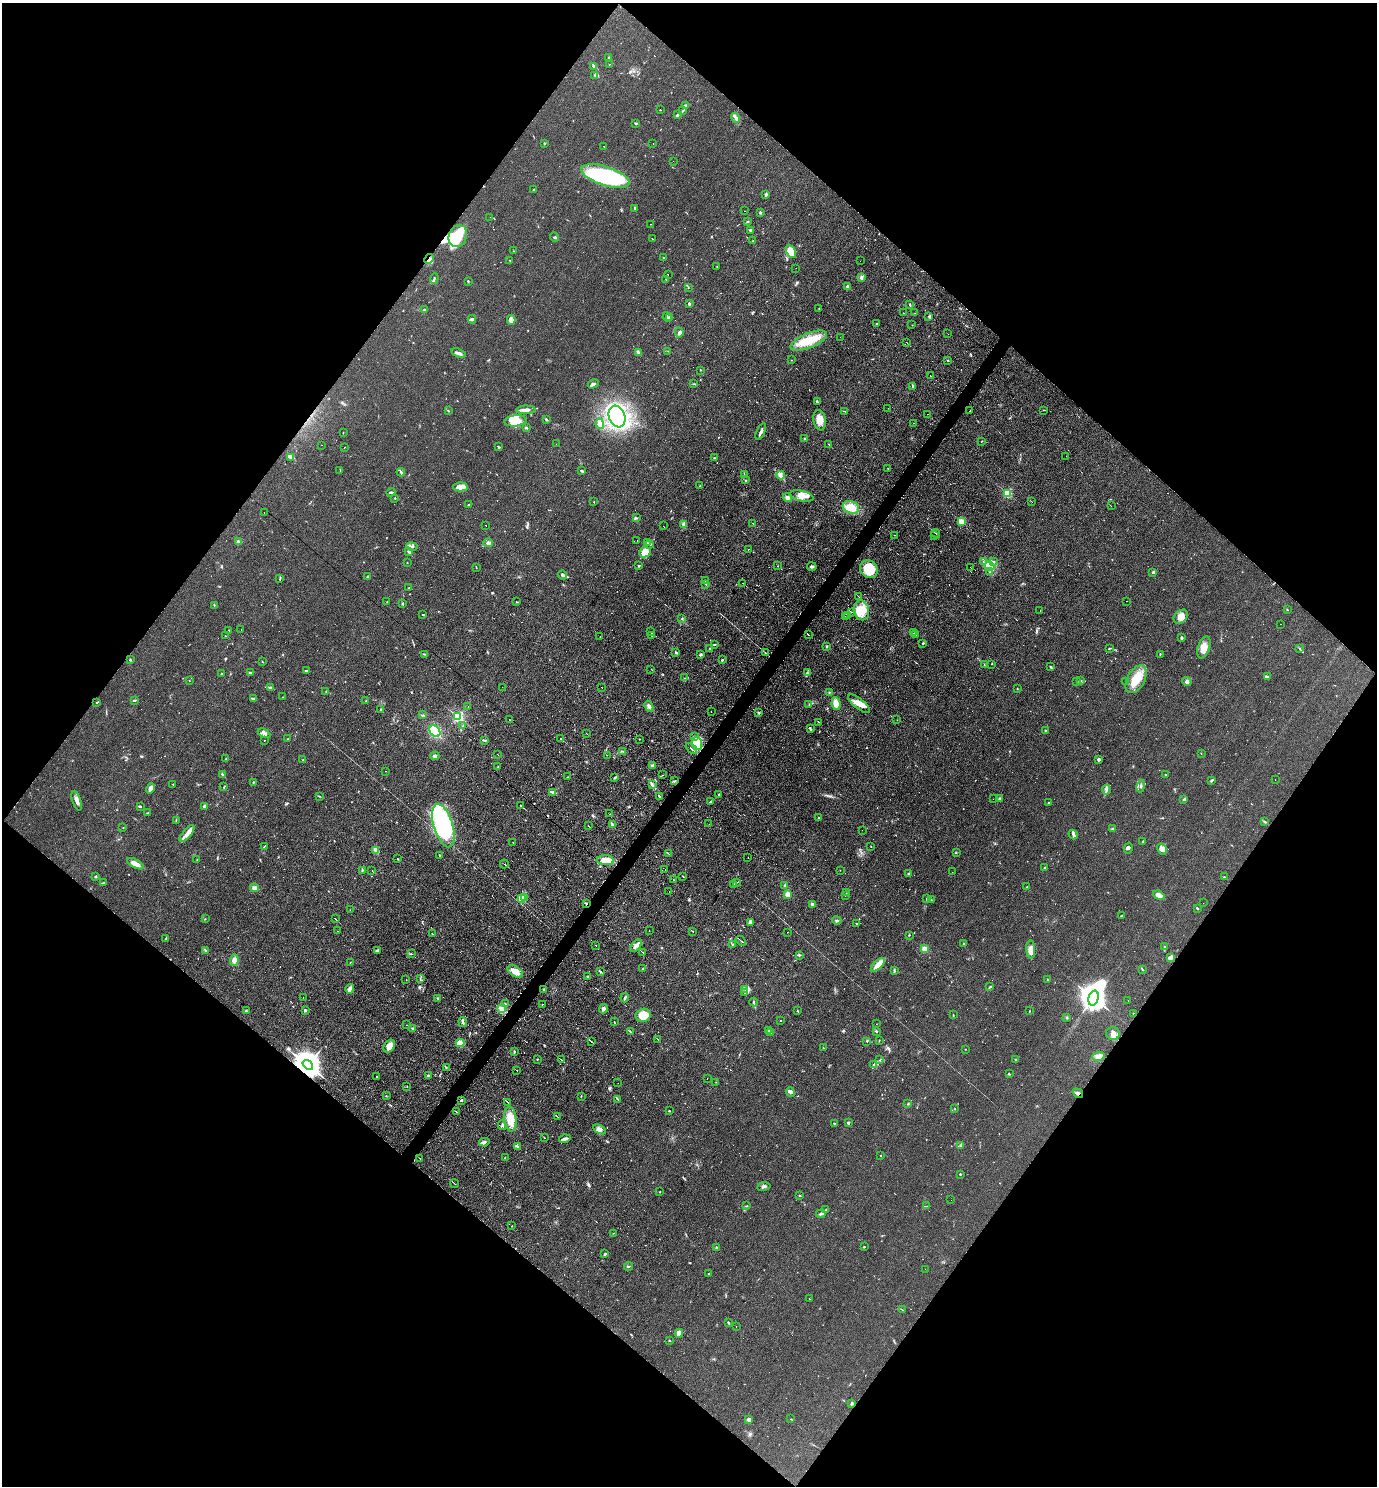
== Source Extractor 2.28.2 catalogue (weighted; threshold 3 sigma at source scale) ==
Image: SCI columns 149-5648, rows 1-5934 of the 5940 x 5934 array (HDU 1 of 3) = the unmasked area's bounding box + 8 px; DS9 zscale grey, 4 x 4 block average (1 PNG px = mean of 4 x 4 image px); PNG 1379 x 1488 px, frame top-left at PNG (2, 3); each listed source drawn as its Kron ellipse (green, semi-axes under 4 px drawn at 4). Shown black and unused: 50% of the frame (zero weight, under 3 of 4 exposures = <1% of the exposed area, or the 3 px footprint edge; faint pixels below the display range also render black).
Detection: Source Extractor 2.28.2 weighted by HDU 2 'WHT'. Background 0.104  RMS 0.0098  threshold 0.0441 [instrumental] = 3 sigma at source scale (4.5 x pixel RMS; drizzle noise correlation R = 1.50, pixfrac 1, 0.05/0.05 arcsec/px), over >= 5 px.
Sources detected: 892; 9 too faint to see at this stretch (4 x 4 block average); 6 inside a brighter object's white glare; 120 cosmic-ray / hot-pixel residue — neither listed nor drawn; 21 coinciding with a brighter row at this scale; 28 inside a brighter listed object's ellipse — not listed separately; of the other 708, all 500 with FLUX_AUTO >= 1.58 (the completeness limit of this list) listed and drawn (208 fainter detections not listed), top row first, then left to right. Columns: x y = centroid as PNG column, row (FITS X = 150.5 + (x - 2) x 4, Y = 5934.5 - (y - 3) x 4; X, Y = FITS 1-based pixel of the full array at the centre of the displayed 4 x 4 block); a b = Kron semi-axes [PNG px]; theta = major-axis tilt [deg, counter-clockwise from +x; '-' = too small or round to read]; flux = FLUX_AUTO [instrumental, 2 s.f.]
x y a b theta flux
609 58 3 2 - 3.1
609 64 2 2 - 1.9
594 66 3 2 - 16
595 75 4 2 - 6.6
685 106 3 2 - 5.4
660 110 2 2 - 2.2
682 111 4 2 - 5.1
678 115 3 2 - 5.9
736 118 5 3 - 15
635 123 3 2 - 4.2
544 143 2 2 - 4.3
653 144 2 2 - 1.6
604 146 2 2 - 4.9
673 161 2 2 - 4.5
605 176 25 9 -18 640
534 190 3 2 - 5
766 194 2 2 - 15
635 208 2 2 - 3.4
745 211 2 2 - 3.5
761 213 3 2 - 6.2
490 217 2 2 - 1.8
748 221 3 2 - 5.6
650 224 2 2 - 4.7
751 231 3 2 - 9.7
458 236 11 9 69 150
555 237 5 2 - 7.8
653 239 2 2 - 2.7
753 241 2 2 - 4
513 251 2 2 - 2.3
791 252 7 4 -62 33
664 258 2 2 - 4.7
429 259 5 3 - 15
510 260 2 2 - 1.8
860 261 2 2 - 2.8
717 266 2 2 - 2.6
796 268 2 2 - 1.7
668 275 2 2 - 6.9
861 277 4 2 - 9.7
434 278 5 2 - 8.5
666 279 3 2 - 2.4
468 281 2 2 - 5.3
847 286 3 2 - 15
688 287 2 2 - 3.7
689 304 3 2 - 8.6
910 304 3 2 - 5.3
819 308 2 2 - 1.6
425 309 2 2 - 2
903 313 2 2 - 1.6
915 313 2 2 - 1.9
667 317 5 2 - 6.2
670 317 3 2 - 7.1
929 317 3 2 - 6.9
472 319 4 2 - 15
511 320 5 4 - 48
876 323 2 2 - 3.5
912 325 2 2 - 2
679 332 5 4 - 15
948 334 2 2 - 1.7
840 337 2 2 - 1.9
809 341 19 7 22 140
906 342 2 2 - 2.4
668 351 2 2 - 1.6
638 352 4 2 - 11
459 353 7 2 -18 15
791 360 2 2 - 2.1
947 360 2 2 - 2.9
700 370 2 2 - 2.8
930 375 2 2 - 2.3
593 384 6 3 29 12
693 384 2 2 - 2
913 386 2 2 - 2
817 402 3 2 - 5.5
888 408 2 2 - 2.8
526 410 9 2 0 28
1044 410 2 2 - 1.8
448 411 3 2 - 5
845 411 2 2 - 2.2
970 411 2 2 - 4.2
927 414 2 2 - 2.9
617 416 11 8 -70 950
546 419 4 2 - 6.9
820 420 10 6 -80 49
515 421 11 5 6 95
913 423 2 2 - 2.1
600 424 5 2 - 42
526 428 2 2 - 3.2
761 431 9 2 66 15
343 432 2 2 - 2.6
804 438 2 2 - 13
982 441 2 2 - 3
556 444 2 2 - 21
828 444 3 2 - 3.3
322 445 2 2 - 3
345 447 2 2 - 1.7
499 447 3 2 - 6
1066 456 2 2 - 2.3
290 457 3 2 - 7.6
714 458 2 2 - 15
888 468 2 2 - 2.1
340 470 2 2 - 2.7
582 471 3 3 - 6
401 472 4 2 - 9.8
744 475 3 2 - 3.3
780 475 4 3 - 14
746 480 2 2 - 3.6
700 486 2 2 - 1.9
460 487 7 4 2 31
391 492 4 2 - 8.8
1007 493 2 2 - 490
802 496 12 5 -14 48
395 498 2 2 - 3.3
788 498 5 4 - 19
594 502 2 2 - 2.5
1032 502 2 2 - 1.7
468 505 2 2 - 2.3
1111 506 2 2 - 1.6
851 507 8 6 -19 87
264 513 2 2 - 2
636 518 3 2 - 4.7
961 522 2 2 - 290
753 523 2 2 - 3.1
684 524 3 2 - 17
486 525 2 2 - 11
663 526 2 2 - 2.1
936 534 4 2 - 10
894 535 2 2 - 1.9
935 536 2 2 - 4.6
637 541 2 2 - 2.8
238 542 2 2 - 67
488 543 5 3 - 13
647 543 2 2 - 3.7
650 544 2 2 - 5.5
412 546 6 3 -10 18
748 549 2 2 - 22
409 552 3 2 - 12
645 552 6 5 - 45
994 561 3 2 - 3.6
983 562 2 2 - 2.5
407 563 2 2 - 1.9
638 565 2 2 - 3.6
777 566 2 2 - 5.9
990 566 5 4 - 29
476 567 2 2 - 1.9
812 567 5 2 - 14
970 567 2 2 - 7.4
869 569 9 8 - 150
990 572 2 2 - 1.8
1152 572 3 2 - 6.6
562 575 4 2 - 21
367 577 3 2 - 3
280 579 4 2 - 4.9
705 581 2 2 - 1.7
743 583 3 2 - 4.9
706 584 3 2 - 3.6
409 588 2 2 - 7.3
859 597 2 2 - 2.1
1126 601 2 2 - 1.6
387 602 2 2 - 2.1
517 602 2 2 - 3.9
402 603 2 2 - 4.2
214 605 2 2 - 3.1
861 610 10 7 -77 86
1040 610 2 2 - 3.7
1287 610 2 2 - 2.6
851 612 2 2 - 2.7
423 615 3 2 - 5.3
847 615 3 2 - 6.5
845 616 2 2 - 3.2
1181 617 8 6 45 50
682 618 3 2 - 3.3
1281 624 2 2 - 2.7
229 630 2 2 - 1.9
241 630 2 2 - 4.7
650 632 3 2 - 25
914 633 2 2 - 2.9
916 634 2 2 - 3.3
808 635 2 2 - 4.5
225 636 2 2 - 1.8
652 636 2 2 - 2.9
600 637 2 2 - 1.6
1181 637 2 2 - 2.3
923 643 3 2 - 5.1
714 644 3 2 - 5
827 646 3 2 - 6.8
1204 647 11 6 71 49
710 648 3 2 - 4.1
1109 648 3 2 - 4.9
1299 648 2 2 - 2.9
676 652 3 2 - 6.2
765 653 2 2 - 2.7
424 654 2 2 - 2.1
1160 654 3 2 - 2.7
700 655 3 2 - 8.7
130 660 2 2 - 7.1
722 660 3 2 - 7.2
262 662 2 2 - 1.7
991 664 2 2 - 2.9
984 665 2 2 - 1.8
1050 667 4 2 - 6.1
651 669 2 2 - 2.3
306 671 2 2 - 9.2
222 673 2 2 - 3
250 673 4 2 - 5.1
807 673 3 2 - 5.4
1267 677 4 2 - 8.6
685 678 2 2 - 2.2
1136 679 15 9 61 110
1081 680 2 2 - 3.1
189 681 2 2 - 1.6
1076 681 2 2 - 1.9
1126 681 2 2 - 1.6
1187 682 5 4 - 22
502 687 2 2 - 1.9
602 687 2 2 - 1.8
271 688 3 2 - 8.8
1017 688 2 2 - 3.5
326 691 3 2 - 3.2
829 692 2 2 - 4.2
283 697 2 2 - 2.1
254 698 3 2 - 3.7
134 700 3 2 - 4.9
366 701 2 2 - 2.4
97 702 3 2 - 4.5
836 704 6 4 -83 53
859 704 13 5 -38 48
809 705 2 2 - 2.7
649 706 6 3 -65 19
468 707 2 2 - 1.7
380 709 2 2 - 5.7
711 711 2 2 - 1.7
759 713 2 2 - 3.8
423 715 3 2 - 5
458 716 2 2 - 860
509 720 2 2 - 1.9
897 720 2 2 - 1.6
819 722 2 2 - 2.9
462 726 2 2 - 2.9
810 729 3 2 - 6.6
1045 730 2 2 - 3.3
435 731 6 4 -48 120
264 733 6 3 -26 16
586 733 2 2 - 1.8
695 737 3 2 - 6.8
288 739 3 2 - 3.4
561 739 2 2 - 3.5
639 739 2 2 - 4.7
264 740 2 2 - 1.9
485 740 3 2 - 4.9
697 743 6 5 - 130
691 748 7 2 -41 9.3
622 751 3 2 - 6
1201 753 2 2 - 2.2
497 754 2 2 - 1.8
607 755 2 2 - 1.7
435 756 4 4 - 11
226 759 3 2 - 6.1
1099 759 2 2 - 46
303 760 2 2 - 3.6
653 765 4 2 - 6.4
498 767 2 2 - 3.5
386 771 2 2 - 2.7
223 774 3 2 - 7.4
1166 774 2 2 - 2.8
663 775 2 2 - 1.9
568 777 2 2 - 3
615 777 4 2 - 8.3
1275 780 2 2 - 4.3
674 781 4 2 - 5.9
1211 781 4 2 - 7.3
253 782 2 2 - 4
173 784 2 2 - 1.8
652 785 3 2 - 6.1
1141 786 6 2 78 6.5
224 787 3 2 - 4.7
151 788 5 4 - 26
1106 790 5 2 - 9.1
553 792 3 2 - 8.8
719 794 2 2 - 3.8
319 796 2 2 - 3.2
660 797 3 2 - 5.9
993 799 2 2 - 5
1000 799 2 2 - 12
1184 799 3 2 - 8.9
77 801 10 3 -72 26
711 802 3 2 - 8.3
1048 803 2 2 - 3.9
520 805 3 2 - 19
140 806 2 2 - 2.5
205 806 3 3 - 17
148 812 2 2 - 2.4
610 814 2 2 - 1.9
818 818 2 2 - 6.6
176 821 2 2 - 2.3
1265 822 3 2 - 4.2
709 824 2 2 - 3.1
612 825 3 2 - 6.5
443 826 22 9 -73 680
588 826 3 2 - 2.6
123 827 2 2 - 1.7
1112 828 3 2 - 4.3
862 830 2 2 - 2.6
187 833 10 3 49 31
1073 835 5 3 - 12
1143 842 3 2 - 4.2
513 843 2 2 - 3.4
871 846 2 2 - 1.8
264 847 2 2 - 2.6
1128 848 5 3 - 9.9
1162 849 6 4 -57 23
375 850 4 2 - 8.6
668 853 3 2 - 2.8
956 853 2 2 - 2.6
439 855 2 2 - 4.8
748 857 2 2 - 10
197 859 2 2 - 2.5
398 859 2 2 - 2.7
605 860 9 5 -3 69
135 864 9 3 -27 44
504 864 4 2 - 5.2
1044 868 2 2 - 3.8
362 870 2 2 - 2.7
665 870 2 2 - 1.8
840 870 2 2 - 2.4
372 871 2 2 - 1.6
952 872 2 2 - 1.9
909 874 4 2 - 7.4
96 877 3 2 - 4.9
683 877 3 2 - 3.6
1224 877 2 2 - 2.1
673 880 2 2 - 5.4
736 882 4 2 - 5.2
103 883 3 2 - 5.3
734 885 3 2 - 5.4
785 886 2 2 - 20
1027 887 2 2 - 4.5
255 888 4 3 - 18
669 891 2 2 - 6.9
847 892 3 2 - 4.5
788 895 3 3 - 47
845 895 2 2 - 1.7
1159 895 6 4 -22 31
524 897 2 2 - 4.7
521 898 2 2 - 290
926 899 2 2 - 3.6
931 899 2 2 - 2
586 903 2 2 - 5.4
1203 903 2 2 - 14
813 904 2 2 - 26
1197 908 2 2 - 4.7
350 910 2 2 - 3.4
1122 916 2 2 - 23
205 919 2 2 - 2
335 919 3 2 - 3.2
837 920 5 2 - 7
750 922 3 2 - 23
856 923 2 2 - 2.7
338 931 2 2 - 4.6
649 931 2 2 - 6.2
693 932 2 2 - 3.2
787 932 2 2 - 4.7
432 934 2 2 - 3
909 935 3 2 - 3
166 938 3 2 - 4
741 941 6 2 -41 5.9
963 943 2 2 - 3.5
732 944 3 2 - 3.7
596 945 2 2 - 2.2
636 946 7 3 45 34
1165 947 3 2 - 5.3
924 949 2 2 - 210
1031 949 9 4 -85 34
205 950 3 2 - 3.5
377 950 3 2 - 7.8
643 953 3 2 - 5.9
411 954 3 2 - 3.5
799 955 4 2 - 7.9
1170 958 2 2 - 40
234 960 6 4 85 28
350 963 2 2 - 1.8
878 965 8 3 46 86
643 969 2 2 - 4.6
1142 969 3 2 - 4.5
894 971 3 2 - 4.6
515 972 8 5 -33 57
600 972 3 2 - 4.4
587 976 2 2 - 5.5
420 978 2 2 - 2.1
406 979 2 2 - 1.6
1047 980 2 2 - 2.8
990 987 4 2 - 7.6
350 989 5 3 - 18
745 989 2 2 - 3.1
544 990 2 2 - 22
744 992 2 2 - 2.1
303 997 2 2 - 2
437 998 3 2 - 3.9
625 998 4 2 - 10
1093 998 7 5 73 7600
1128 1000 2 2 - 2
754 1002 4 2 - 6
505 1004 2 2 - 2.1
542 1004 2 2 - 1.9
501 1009 4 3 - 14
603 1009 4 3 - 16
305 1010 3 2 - 9.3
797 1010 2 2 - 3.3
246 1011 3 2 - 7.5
1029 1011 2 2 - 2.9
1133 1013 2 2 - 5.6
643 1015 7 6 - 120
953 1015 2 2 - 2.5
1067 1018 2 2 - 2.7
781 1020 2 2 - 2.6
463 1022 5 2 - 8.4
614 1022 3 2 - 2.3
876 1024 2 2 - 3.6
406 1025 2 2 - 2.7
412 1029 2 2 - 7.7
630 1031 3 2 - 3.4
768 1031 3 2 - 6.3
877 1031 2 2 - 2.6
771 1032 3 2 - 5.8
1113 1034 7 6 - 29
658 1039 2 2 - 2.2
879 1040 3 2 - 3.3
591 1041 4 2 - 12
867 1041 2 2 - 2.7
460 1043 4 4 - 52
389 1046 7 5 55 45
823 1048 2 2 - 3.2
965 1049 2 2 - 1.9
514 1051 2 2 - 2.4
1098 1056 6 4 17 24
537 1059 2 2 - 8.2
1015 1059 2 2 - 12
561 1060 4 2 - 7.9
880 1060 2 2 - 2.8
308 1065 6 3 -40 10000
873 1065 2 2 - 5.7
446 1067 3 2 - 4.5
517 1070 2 2 - 1.8
1009 1074 3 2 - 3.1
376 1076 2 2 - 21
428 1076 4 2 - 7
707 1079 2 2 - 3
716 1082 2 2 - 1.6
618 1083 2 2 - 1.8
407 1087 2 2 - 2.1
790 1092 5 2 - 13
1078 1093 6 3 -35 13
386 1096 2 2 - 3.8
581 1096 2 2 - 3.1
617 1099 3 2 - 4.3
462 1100 2 2 - 17
508 1102 3 2 - 4.7
908 1104 4 2 - 3.8
955 1108 2 2 - 1.7
669 1111 2 2 - 4.2
457 1112 2 2 - 2.2
558 1117 3 2 - 5.5
510 1119 12 6 -83 87
834 1123 2 2 - 3
848 1123 2 2 - 11
502 1125 5 2 - 6
599 1129 7 3 -29 20
545 1138 2 2 - 2.6
565 1139 6 2 18 25
484 1142 5 3 - 14
960 1145 3 2 - 5.4
518 1147 2 2 - 1.8
881 1156 2 2 - 2.9
505 1157 2 2 - 2.8
420 1158 2 2 - 3.4
960 1174 2 2 - 4.8
455 1184 4 2 - 6.8
764 1186 7 3 9 14
660 1192 2 2 - 3.3
799 1196 2 2 - 2.4
951 1200 2 2 - 1.8
746 1206 2 2 - 3.2
927 1206 2 2 - 2.6
825 1210 4 2 - 5.4
821 1214 4 3 - 11
512 1226 2 2 - 2.9
613 1233 2 2 - 1.9
864 1247 2 2 - 4.2
717 1248 2 2 - 4.2
605 1254 3 2 - 6.3
629 1266 4 2 - 6.4
925 1269 2 2 - 2.2
709 1274 3 2 - 6.4
809 1299 2 2 - 2.5
902 1310 2 2 - 1.6
728 1322 3 2 - 6.9
736 1326 2 2 - 5.6
679 1333 4 4 - 18
669 1341 3 2 - 2.3
852 1403 4 3 - 7.1
791 1419 2 2 - 6.1
749 1420 4 3 - 18
Overlapping masked pixels (flux is a lower limit): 5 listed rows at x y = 429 259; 605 860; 586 903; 308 1065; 1078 1093
Diffuse or blended objects may show on this block-average render without a row.